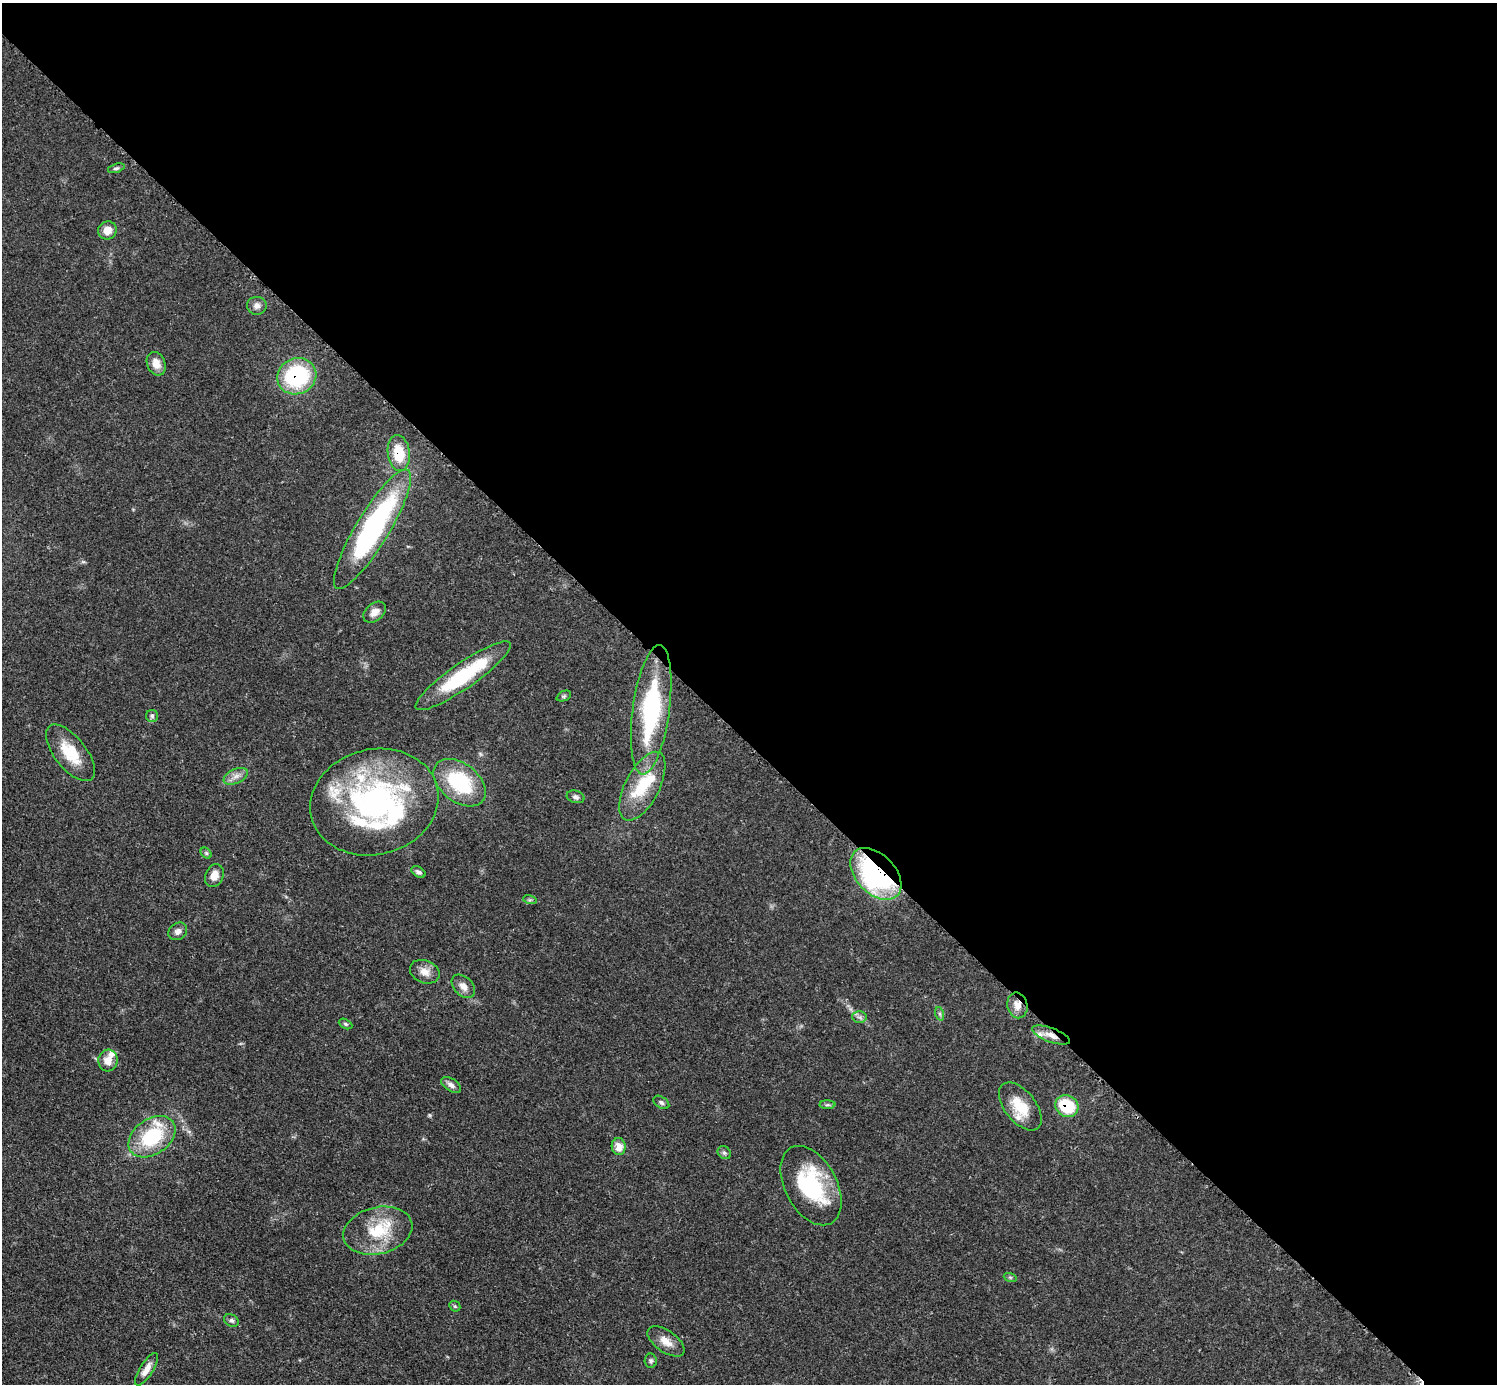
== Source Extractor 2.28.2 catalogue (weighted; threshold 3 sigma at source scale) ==
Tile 8 of 4 x 4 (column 4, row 2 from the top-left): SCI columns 4495-5989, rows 3070-4451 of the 5993 x 5993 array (HDU 1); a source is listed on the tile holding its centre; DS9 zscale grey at full resolution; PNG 1499 x 1386 px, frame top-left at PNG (2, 3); each listed source drawn as its Kron ellipse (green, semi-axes under 4 px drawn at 4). Shown black and unused: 53% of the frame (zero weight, under 3 of 5 exposures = <1% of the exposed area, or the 3 px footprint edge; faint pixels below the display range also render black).
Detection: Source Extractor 2.28.2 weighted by HDU 2 'WHT'; one run over the whole footprint, this tile lists its part. Background 0.0506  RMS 0.0052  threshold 0.0236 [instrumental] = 3 sigma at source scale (4.5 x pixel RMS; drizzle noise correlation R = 1.50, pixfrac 1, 0.05/0.05 arcsec/px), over >= 5 px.
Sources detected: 56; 8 inside a brighter listed object's ellipse — not listed separately; the other 48 listed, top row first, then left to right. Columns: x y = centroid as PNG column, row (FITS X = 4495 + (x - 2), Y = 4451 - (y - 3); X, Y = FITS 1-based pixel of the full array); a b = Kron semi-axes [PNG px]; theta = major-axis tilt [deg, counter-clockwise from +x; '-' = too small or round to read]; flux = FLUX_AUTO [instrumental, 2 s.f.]
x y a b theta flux
116 168 8 4 18 1.1
107 230 9 9 - 5.6
257 306 10 9 - 2.9
156 364 12 9 -68 5.7
297 376 20 18 24 52
399 453 18 11 -82 14
372 529 69 16 59 110
375 612 13 8 40 3.8
463 676 57 13 35 43
564 696 7 5 25 0.91
651 710 65 18 82 67
152 716 6 6 - 1.3
70 753 34 16 -52 17
236 776 13 7 24 3.4
460 783 30 19 -38 39
642 786 38 17 63 22
576 797 9 6 -15 1.6
374 802 64 52 14 140
206 853 6 4 -45 0.83
418 872 8 5 -30 1.4
876 874 31 19 -46 110
214 876 12 9 68 5.1
530 900 7 4 -17 0.83
178 931 10 8 38 2.7
425 972 15 11 -22 5
463 986 14 9 -44 3.9
1017 1005 13 10 -78 5.2
940 1014 7 4 -72 1
859 1017 7 6 - 1.5
346 1024 7 4 -27 0.89
1051 1035 20 7 -20 4.9
108 1061 11 9 84 5.9
451 1085 11 6 -32 2.3
661 1102 9 5 -33 1.4
827 1105 8 4 1 1
1020 1106 28 15 -51 16
1067 1106 12 10 -33 24
152 1137 26 17 35 35
619 1147 8 7 - 6.4
724 1153 7 6 - 1.2
811 1186 43 26 -62 47
378 1231 35 23 13 25
1010 1277 6 4 -18 0.89
455 1306 6 5 - 0.73
231 1320 8 6 -30 1.3
666 1341 21 10 -36 5.9
651 1361 7 6 - 1.1
146 1369 18 6 58 4.4
Overlapping masked pixels (flux is a lower limit): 6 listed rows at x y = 297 376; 399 453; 876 874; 1017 1005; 1051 1035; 1067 1106